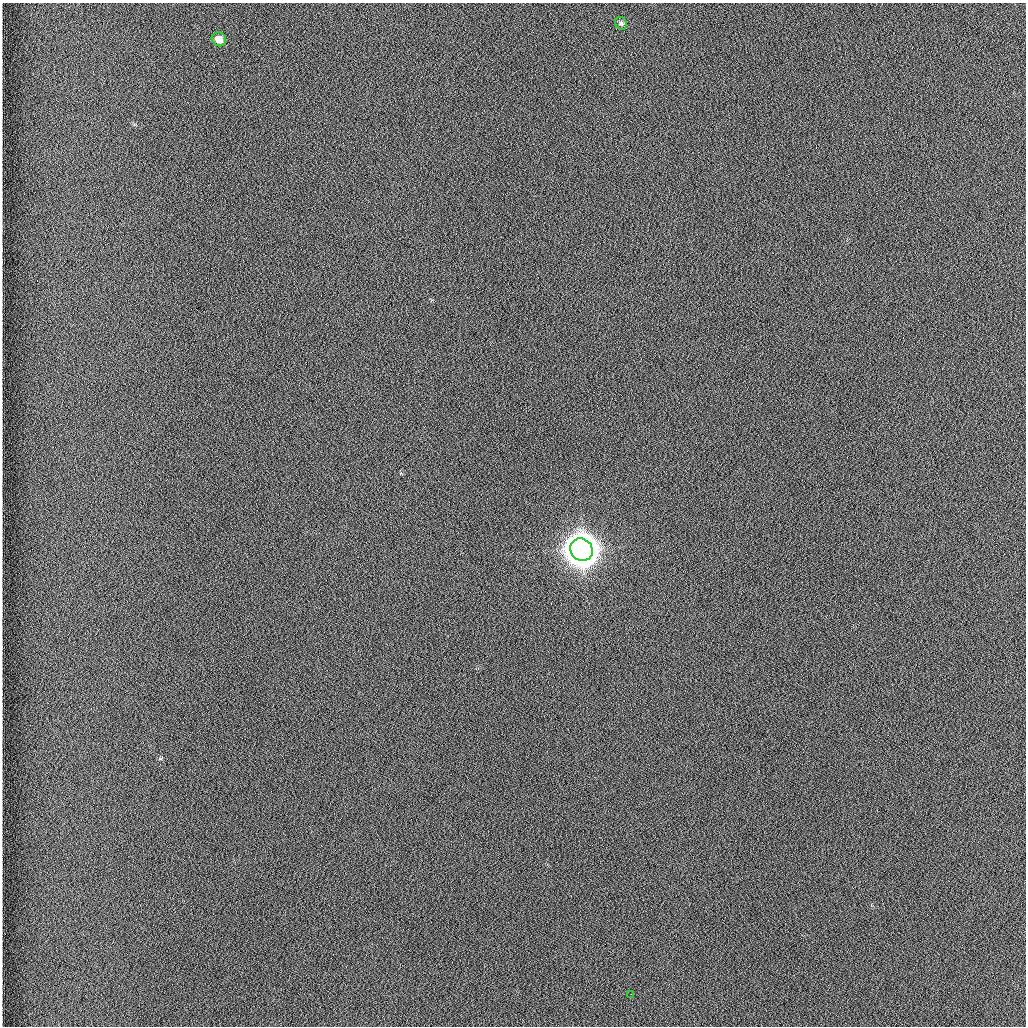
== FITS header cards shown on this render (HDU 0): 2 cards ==
NAXIS1  =                 1024 /fastest changing axis
NAXIS2  =                 1024 /next to fastest changing axis

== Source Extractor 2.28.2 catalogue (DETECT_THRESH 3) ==
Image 1024 x 1024 px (HDU 0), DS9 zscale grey, 1 PNG px = 1 image px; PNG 1028 x 1028 px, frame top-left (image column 1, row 1024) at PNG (2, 3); each listed source drawn as its Kron ellipse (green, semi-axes under 4 px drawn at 4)
Background 1260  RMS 5.9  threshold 17.7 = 3 sigma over >= 5 px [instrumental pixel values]
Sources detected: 4; all 4 listed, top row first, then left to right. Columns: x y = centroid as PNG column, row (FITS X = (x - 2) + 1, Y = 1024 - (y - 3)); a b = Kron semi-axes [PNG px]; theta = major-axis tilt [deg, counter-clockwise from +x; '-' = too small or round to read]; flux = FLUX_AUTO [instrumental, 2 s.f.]
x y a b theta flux
621 23 7 5 -57 7.5e+02
219 39 7 6 - 3.5e+03
581 550 12 10 -46 1.0e+06
631 994 2 2 - 2.3e+02